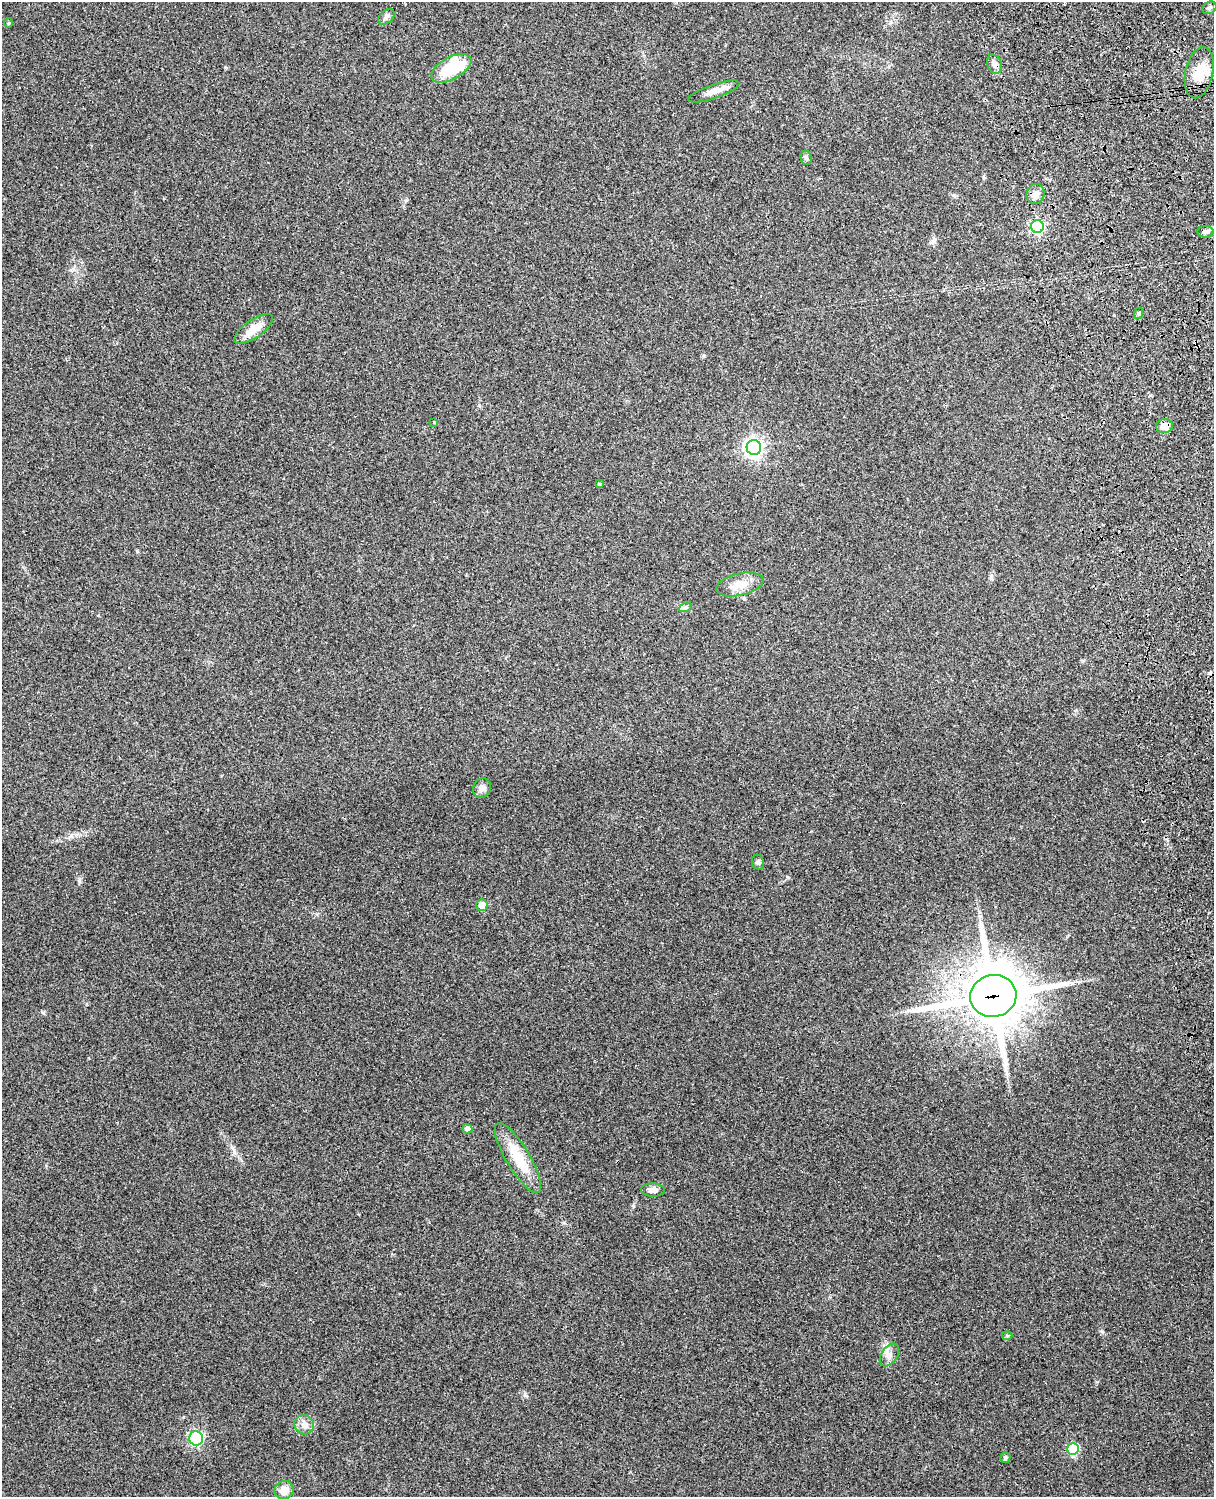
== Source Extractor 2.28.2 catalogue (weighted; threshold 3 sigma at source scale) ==
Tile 6 of 4 x 3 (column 2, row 2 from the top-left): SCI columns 1333-2544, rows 1660-3154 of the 5089 x 4928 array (HDU 1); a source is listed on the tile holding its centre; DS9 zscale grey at full resolution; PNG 1216 x 1499 px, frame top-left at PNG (2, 2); each listed source drawn as its Kron ellipse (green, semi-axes under 4 px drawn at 4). Shown black and unused: <1% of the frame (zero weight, under 3 of 4 exposures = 6% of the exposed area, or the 3 px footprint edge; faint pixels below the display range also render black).
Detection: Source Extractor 2.28.2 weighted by HDU 2 'WHT'; one run over the whole footprint, this tile lists its part. Background 0.261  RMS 0.0089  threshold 0.0402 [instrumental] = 3 sigma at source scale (4.5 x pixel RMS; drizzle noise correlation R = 1.50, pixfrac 1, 0.05/0.05 arcsec/px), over >= 5 px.
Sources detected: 34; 1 inside a brighter listed object's ellipse — not listed separately; the other 33 listed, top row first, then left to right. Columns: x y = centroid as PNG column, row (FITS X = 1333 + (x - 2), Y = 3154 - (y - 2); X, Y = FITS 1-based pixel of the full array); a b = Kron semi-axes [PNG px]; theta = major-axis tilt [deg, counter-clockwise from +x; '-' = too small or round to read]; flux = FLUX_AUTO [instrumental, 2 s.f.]
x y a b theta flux
1209 8 7 6 - 1.7
386 17 9 6 40 2.7
8 23 5 3 - 1
995 64 10 7 -67 3.8
451 68 22 11 29 47
1199 73 26 14 78 21
714 91 27 7 19 7.5
806 158 7 5 -84 1.8
1036 194 10 9 - 5.2
1037 227 6 6 - 150
1205 232 8 6 1 2.3
1139 313 6 4 72 1.2
254 329 23 9 34 13
434 422 3 3 - 0.64
1164 426 8 7 - 8
754 448 7 7 - 350
599 484 4 4 - 1.2
740 585 24 11 13 14
685 608 7 4 19 1.8
482 788 10 8 67 4.3
758 862 7 6 - 2
482 905 6 6 - 10
993 996 23 21 14 4900
467 1129 5 4 - 3.4
518 1158 40 11 -59 28
653 1190 12 6 -3 4.9
1007 1336 5 3 - 0.96
889 1355 12 8 55 5
304 1425 10 9 - 5.4
196 1438 7 7 - 120
1073 1449 6 5 - 64
1005 1458 5 5 - 1.8
284 1490 9 9 - 8.9
Overlapping masked pixels (flux is a lower limit): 2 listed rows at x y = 1164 426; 993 996
Unlisted compact peaks at least as high as the median listed source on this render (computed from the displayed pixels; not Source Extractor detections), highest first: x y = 525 1395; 79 881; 633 1206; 137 551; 479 405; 43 1013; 704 356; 1097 1382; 234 1152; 991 576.